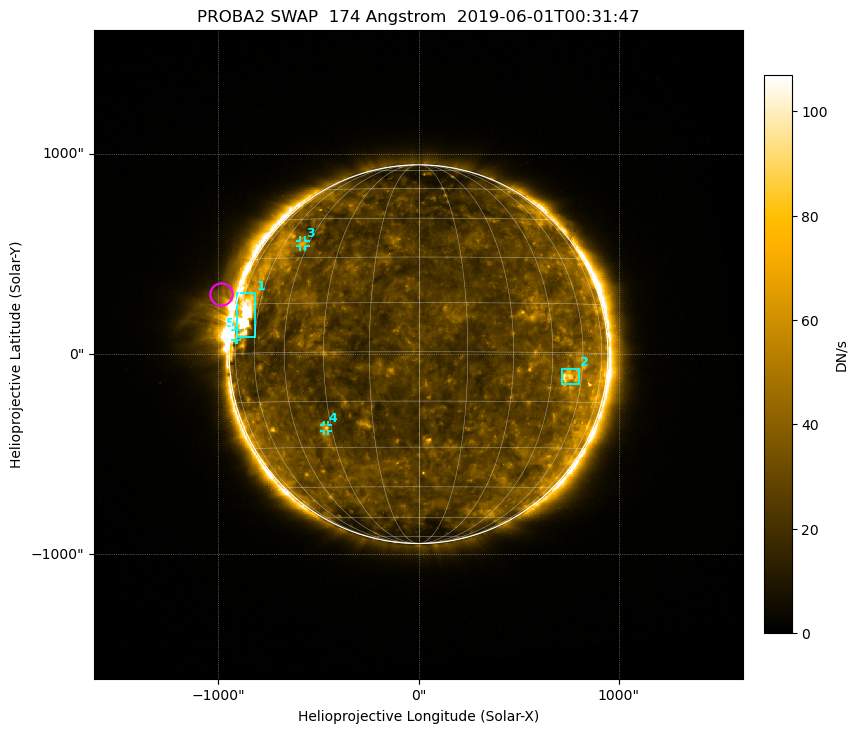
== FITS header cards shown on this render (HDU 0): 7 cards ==
TELESCOP= 'PROBA2  '           / satellite name
INSTRUME= 'SWAP    '           / instrument name
WAVELNTH=                  174 / [Angstrom] bandpass peak response
DATE-OBS= '2019-06-01T00:31:47.102' / UTC time of observation
CTYPE1  = 'HPLN-TAN'           / WCS axis X
CTYPE2  = 'HPLT-TAN'           / WCS axis Y
BUNIT   = 'DN/s    '           / unit of physical value

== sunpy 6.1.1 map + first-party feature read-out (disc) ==
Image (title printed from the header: PROBA2 SWAP  174 Angstrom  2019-06-01T00:31:47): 1024 x 1024 px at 3.16 arcsec/px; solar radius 946 arcsec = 299 px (full disc in frame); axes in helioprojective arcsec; data unit DN/s (BUNIT, on the colour bar)
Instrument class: DISC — disc imager (sunpy class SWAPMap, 174 A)
Bright regions (active regions / flare kernels): reference = the median radial profile (limb darkening/brightening removed); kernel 9 px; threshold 5 sigma = 31.2 DN/s over a disc level ~26.7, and >= 1.15x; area >= 9 px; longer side >= 7 px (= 22 arcsec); searched inside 0.97 R_sun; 5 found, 5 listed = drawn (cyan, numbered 1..; 3 of them under ~43 arcsec drawn as corner ticks so the feature stays visible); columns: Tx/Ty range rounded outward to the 10 arcsec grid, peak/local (2 s.f.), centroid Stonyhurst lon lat
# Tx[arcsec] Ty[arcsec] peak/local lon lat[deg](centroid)
1 -910..-810 80..310 5.7 -68 +12
2 710..810 -150..-70 3.1 +54 -7
3 -600..-560 530..570 2.2 -48 +35
4 -470..-450 -390..-350 2.4 -32 -23
5 -920..-900 70..120 2.2 -75 +6
Off-limb structures (1.02-1.3 R_sun): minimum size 162 px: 3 found; the strongest spans PA ~40..100 deg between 1.02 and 1.3 R_sun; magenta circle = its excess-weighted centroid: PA ~75 deg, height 1.09 R_sun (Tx ~-990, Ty ~300 arcsec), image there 2.4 x the reference